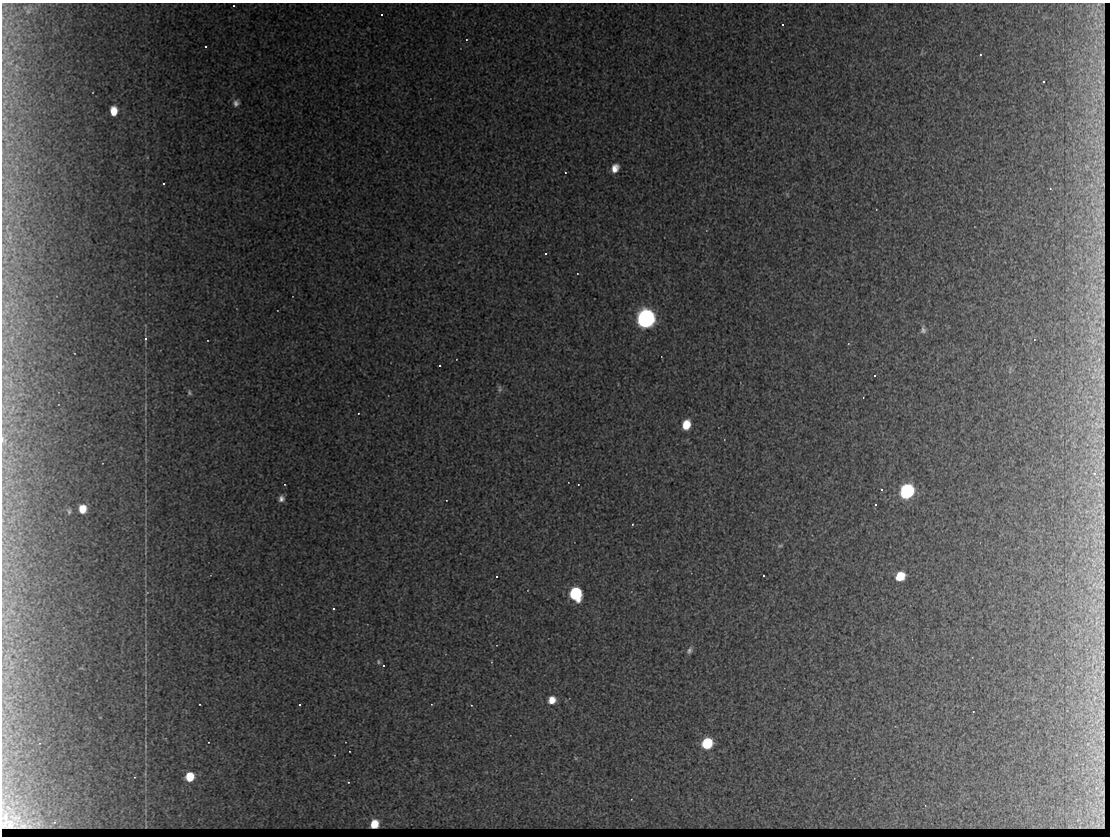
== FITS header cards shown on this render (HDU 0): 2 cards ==
NAXIS1  =                 1108 / No. of pixels
NAXIS2  =                  834 / No. of pixels

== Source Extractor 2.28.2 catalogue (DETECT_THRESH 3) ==
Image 1108 x 834 px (HDU 0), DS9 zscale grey, 1 PNG px = 1 image px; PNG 1112 x 838 px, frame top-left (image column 1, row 834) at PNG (2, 3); no overlay
Background 1780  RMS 25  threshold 75.4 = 3 sigma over >= 5 px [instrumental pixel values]
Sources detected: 53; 2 with non-positive FLUX_AUTO (blend fragments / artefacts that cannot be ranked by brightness) are not listed; the other 51 listed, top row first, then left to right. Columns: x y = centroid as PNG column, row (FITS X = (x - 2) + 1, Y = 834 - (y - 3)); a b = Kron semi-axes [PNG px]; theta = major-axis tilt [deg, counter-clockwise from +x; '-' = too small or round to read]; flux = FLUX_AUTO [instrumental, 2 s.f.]
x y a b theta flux
1098 4 6 4 2 3700
381 15 3 3 - 6000
782 25 3 3 - 2700
205 47 3 3 - 5400
980 55 3 2 - 1800
1043 82 3 3 - 3600
236 103 9 8 - 7000
114 111 8 6 -89 22000
615 168 8 6 64 14000
565 172 3 2 - 1200
163 184 3 2 - 1900
545 253 3 3 - 14000
646 318 10 8 71 990000
923 330 9 7 -86 5400
145 338 3 3 - 43000
439 365 3 2 - 2200
874 375 3 3 - 5000
500 389 11 5 -89 4300
189 392 6 5 - 3000
686 425 8 7 - 30000
3 440 12 7 -64 7000
1094 473 5 4 - 2600
578 484 2 2 - 910
881 489 4 3 - 1900
907 491 9 8 - 300000
281 499 7 6 - 7100
875 504 3 2 - 2100
82 509 7 6 - 27000
69 511 7 5 -79 3300
632 524 3 2 - 1100
780 545 7 4 9 2500
763 575 3 3 - 2100
496 576 3 2 - 2000
900 576 8 7 - 38000
575 594 9 8 - 190000
333 608 3 3 - 2400
689 650 10 6 68 5700
378 662 6 5 - 3000
383 665 3 2 - 1800
552 700 8 7 - 20000
199 704 2 2 - 1300
299 704 3 3 - 2000
973 711 3 2 - 980
707 743 8 7 - 100000
146 746 6 3 -71 1600
575 758 6 4 -70 1800
190 777 7 6 - 57000
348 782 3 3 - 1300
5 817 7 4 84 6300
374 824 6 6 - 28000
23 826 5 3 - 3000
At the frame edge (FLAGS 8, measured only in part): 1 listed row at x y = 3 440
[2 non-positive-flux detections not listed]